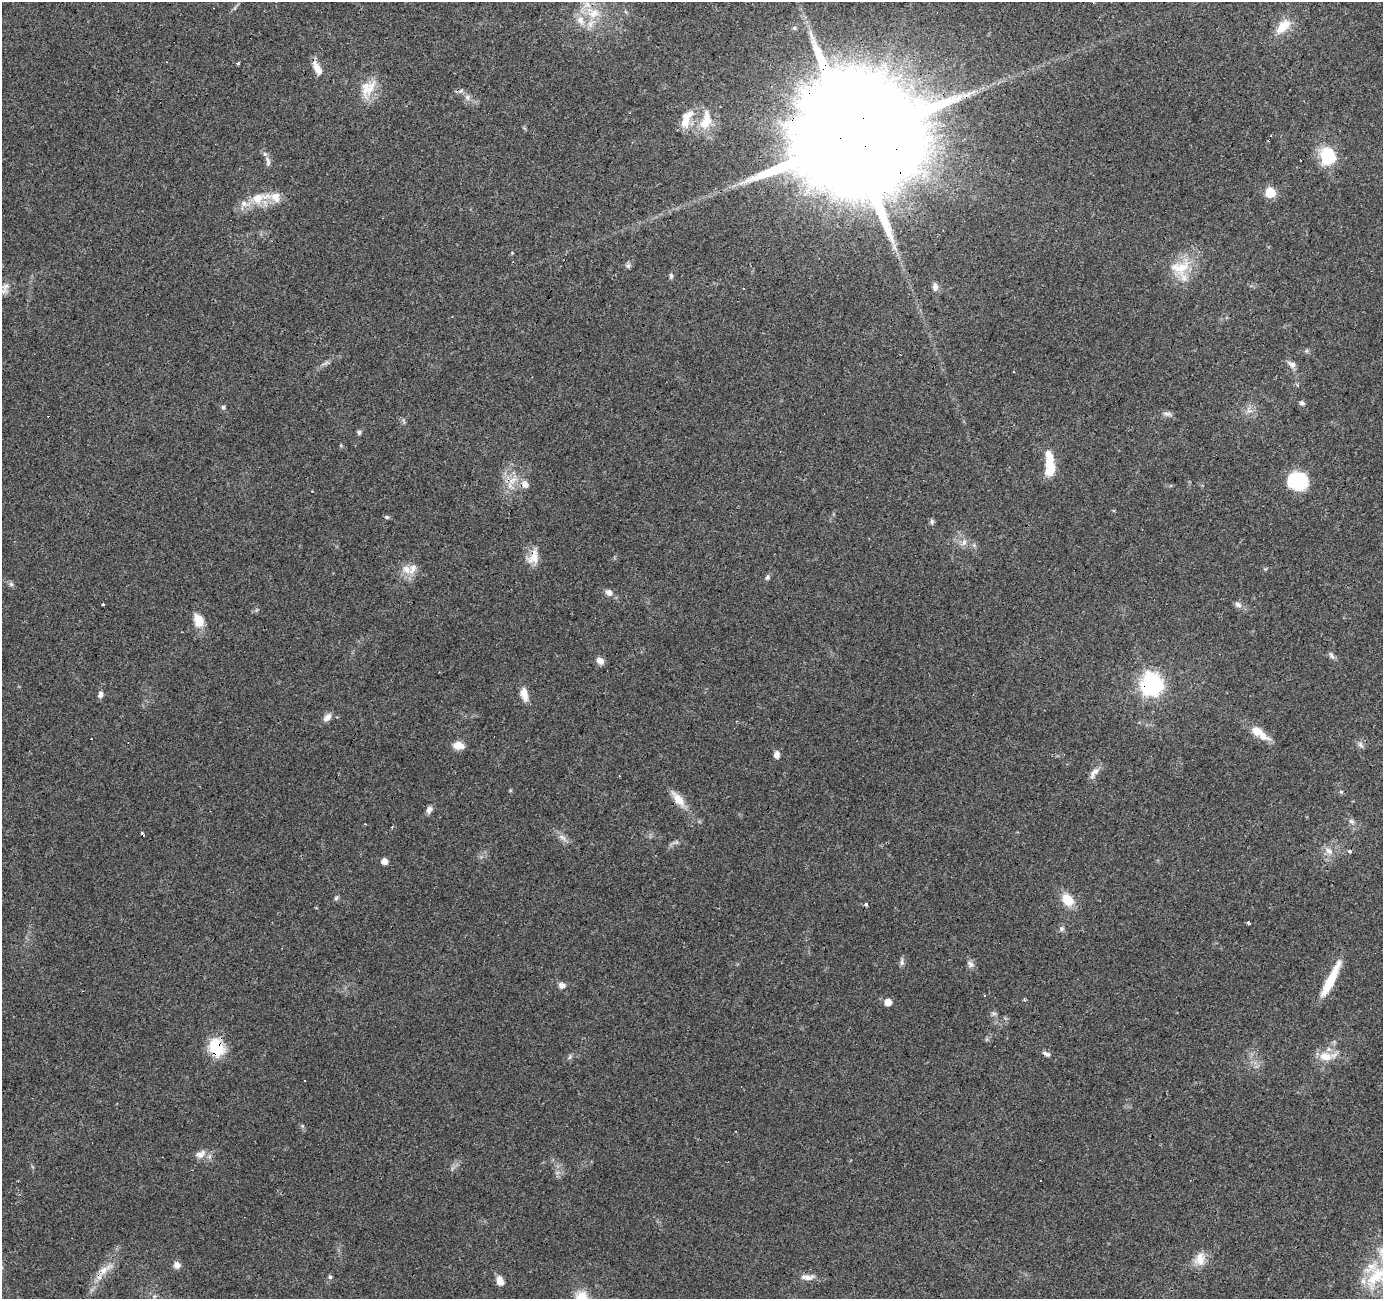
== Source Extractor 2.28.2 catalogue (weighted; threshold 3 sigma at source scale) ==
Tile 10 of 4 x 4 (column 2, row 3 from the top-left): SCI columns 1382-2762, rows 1503-2799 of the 5528 x 5664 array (HDU 1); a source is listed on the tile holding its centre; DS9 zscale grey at full resolution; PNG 1385 x 1301 px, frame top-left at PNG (2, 2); no overlay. Shown black and unused: <1% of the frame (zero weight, under 3 of 4 exposures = <1% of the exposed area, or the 3 px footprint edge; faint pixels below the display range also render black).
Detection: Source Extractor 2.28.2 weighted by HDU 2 'WHT'; one run over the whole footprint, this tile lists its part. Background 0.0703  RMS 0.0053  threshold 0.0239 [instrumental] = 3 sigma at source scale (4.5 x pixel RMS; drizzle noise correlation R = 1.50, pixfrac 1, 0.0396/0.0396 arcsec/px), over >= 5 px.
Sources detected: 109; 1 inside a brighter object's white glare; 10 cosmic-ray / hot-pixel residue — not listed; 11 inside a brighter listed object's ellipse — not listed separately; the other 87 listed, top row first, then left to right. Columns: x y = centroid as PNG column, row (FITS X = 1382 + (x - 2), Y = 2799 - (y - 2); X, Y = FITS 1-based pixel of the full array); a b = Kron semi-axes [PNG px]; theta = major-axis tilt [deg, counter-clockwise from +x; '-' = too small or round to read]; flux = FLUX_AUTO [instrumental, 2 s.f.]
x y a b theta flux
593 13 19 14 0 12
1283 26 21 12 49 9.9
794 28 6 6 - 0.94
238 63 3 3 - 1.1
317 68 15 8 -69 5.4
368 88 28 17 58 11
467 97 9 7 -61 2.3
685 121 21 10 78 9
706 122 21 15 40 12
852 141 45 26 64 36000
1328 156 18 15 89 24
268 162 13 6 -85 2.2
1270 192 6 6 - 26
259 198 33 14 14 14
512 253 4 3 - 0.44
628 265 9 6 26 1.4
1180 267 33 20 15 16
671 276 7 5 90 1.1
5 286 20 11 84 4.7
935 287 10 7 -89 2.5
744 289 3 3 - 1.6
1306 351 6 5 - 0.89
326 363 10 3 44 1.4
1292 364 11 7 -34 2.6
1302 403 7 6 - 1.3
223 407 6 5 - 1.3
1249 411 9 6 -1 2.2
1167 414 12 6 -10 1.9
359 432 6 5 - 1.1
1050 467 17 9 -88 15
513 480 16 9 31 6.3
1297 481 19 15 -11 33
525 484 7 6 - 3.8
387 517 6 5 - 0.92
932 522 7 5 4 1.2
964 542 10 5 65 2
533 557 22 14 64 7.2
406 569 13 10 -53 5.2
767 577 9 5 58 1.2
11 584 6 6 - 1.2
609 592 9 8 - 2.7
102 604 3 3 - 2.7
1238 604 9 7 -33 2.1
199 621 16 10 -70 8.2
1331 655 12 5 -63 1.5
600 661 9 7 -35 3.4
1151 684 8 8 - 340
100 694 9 6 80 2.1
524 694 17 8 -77 5.6
327 717 12 8 44 3.2
1257 731 20 10 -27 7.8
459 745 13 9 -7 5.2
1361 745 9 5 90 1.7
777 755 8 6 -87 3.1
1095 771 12 8 31 3.4
1341 792 5 4 - 0.72
678 799 24 9 -51 7.5
429 810 11 7 77 2.1
1352 821 9 6 -39 1.6
562 837 13 6 -30 2.9
1329 851 14 8 -37 3.7
1350 851 3 3 - 35
384 861 5 5 - 5.1
336 898 6 6 - 0.99
1068 900 16 11 -53 10
1248 923 3 3 - 2.2
1062 929 7 5 69 1.2
902 962 11 5 -89 1.6
970 964 11 7 -44 2.2
1330 980 44 8 64 17
562 985 7 6 - 2.9
985 995 3 3 - 0.62
888 1002 6 5 - 5.6
994 1013 8 5 -19 1.2
216 1047 18 14 -59 21
1047 1054 8 6 -21 1.7
1325 1056 21 12 -7 8.4
570 1057 7 4 70 0.94
304 1081 3 3 - 0.8
200 1154 15 10 22 4.2
1200 1259 17 14 87 7.2
177 1265 9 8 - 2.9
105 1270 25 9 37 7.2
1376 1276 39 19 37 26
330 1277 5 5 - 0.95
808 1277 20 7 1 3.8
500 1281 11 7 -69 4.3
Overlapping masked pixels (flux is a lower limit): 6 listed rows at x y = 317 68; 852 141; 1151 684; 678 799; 216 1047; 105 1270
Isophote crosses this tile's border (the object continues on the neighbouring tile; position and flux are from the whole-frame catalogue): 2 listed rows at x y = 5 286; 1376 1276